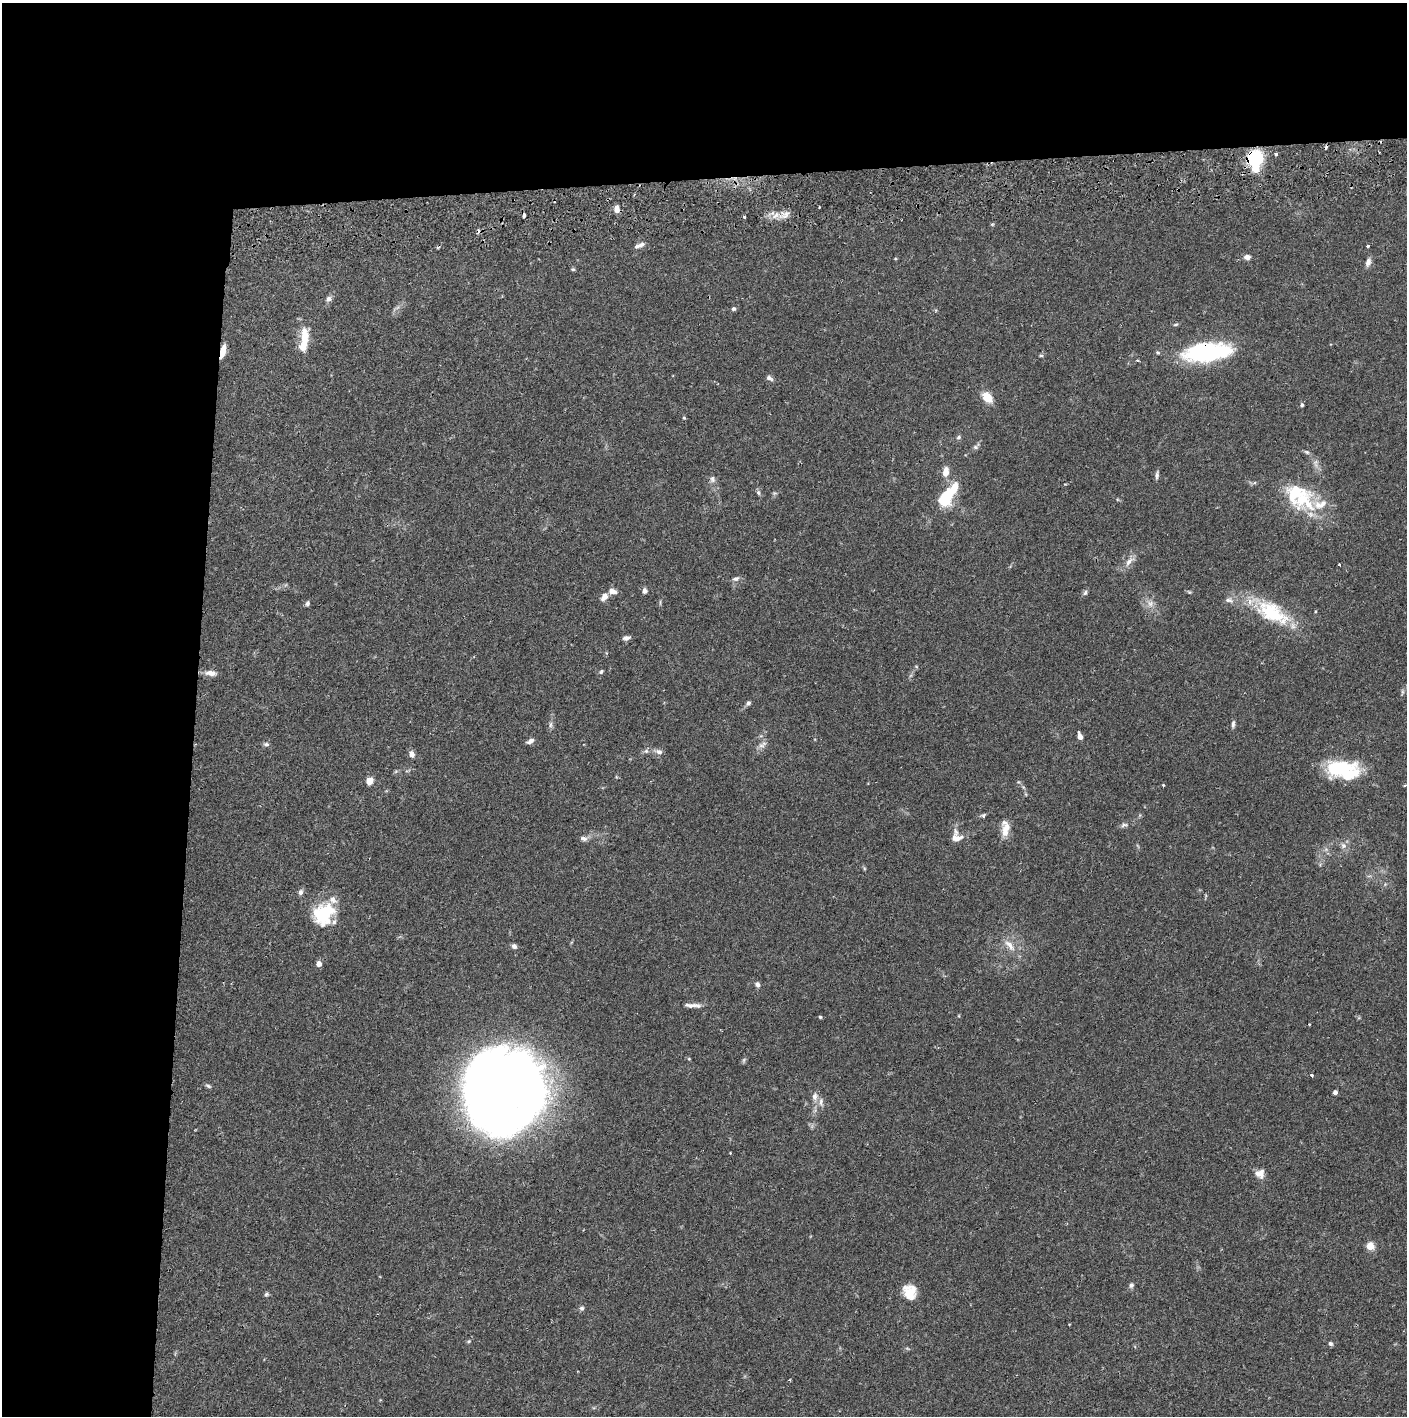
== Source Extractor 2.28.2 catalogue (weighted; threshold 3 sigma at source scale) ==
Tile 1 of 3 x 3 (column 1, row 1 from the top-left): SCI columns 5-1409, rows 2886-4299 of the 4227 x 4357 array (HDU 1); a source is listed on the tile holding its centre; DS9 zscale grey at full resolution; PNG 1409 x 1418 px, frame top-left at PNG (2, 3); no overlay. Shown black and unused: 24% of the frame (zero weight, under 2 of 3 exposures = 3% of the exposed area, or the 3 px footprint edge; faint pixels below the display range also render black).
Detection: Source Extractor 2.28.2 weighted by HDU 2 'WHT'; one run over the whole footprint, this tile lists its part. Background 0.0679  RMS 0.0049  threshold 0.0219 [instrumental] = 3 sigma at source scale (4.5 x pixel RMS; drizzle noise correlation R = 1.50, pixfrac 1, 0.05/0.05 arcsec/px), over >= 5 px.
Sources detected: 116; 6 inside a brighter object's white glare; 4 cosmic-ray / hot-pixel residue — not listed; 11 inside a brighter listed object's ellipse — not listed separately; the other 95 listed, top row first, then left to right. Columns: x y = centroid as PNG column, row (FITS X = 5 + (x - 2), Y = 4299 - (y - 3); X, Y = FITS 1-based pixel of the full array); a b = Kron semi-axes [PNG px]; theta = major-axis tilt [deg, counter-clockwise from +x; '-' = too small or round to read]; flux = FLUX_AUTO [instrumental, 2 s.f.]
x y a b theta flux
1276 154 3 3 - 2.1
1255 158 17 16 - 23
819 207 2 2 - 0.42
616 209 8 6 -88 2.5
524 215 4 3 - 3.6
785 215 17 9 21 4.2
744 216 3 3 - 0.88
992 224 5 3 - 0.48
641 245 10 5 31 1.6
1368 246 3 3 - 1.5
1247 257 7 6 - 2.1
1368 262 11 6 75 2.3
573 269 5 5 - 0.66
329 299 8 7 - 1.6
734 309 5 5 - 1.1
1175 324 7 3 2 0.64
304 336 26 10 89 9.3
223 351 16 5 78 5.2
1208 353 47 15 9 62
1041 355 6 4 0 0.61
1137 360 4 3 - 0.65
769 378 9 5 -33 1.5
987 397 14 10 -47 6.6
1302 405 5 4 - 0.76
684 418 4 4 - 0.53
959 437 7 5 34 0.95
975 447 8 6 -16 1
1307 452 8 5 -27 1
946 472 11 7 81 4.2
1157 475 11 4 82 1.3
712 479 9 7 87 1.6
758 493 7 5 -86 0.96
774 493 6 4 -10 0.7
1295 493 41 31 -46 30
946 497 21 13 61 19
1129 562 14 7 53 3.2
1339 564 3 3 - 0.65
736 579 9 6 22 1.5
612 591 10 6 -12 3
644 591 6 5 - 1.7
1189 592 7 4 -44 0.63
1085 593 8 5 71 1.1
604 597 10 7 50 2.8
1229 600 12 7 -7 2.1
307 603 6 5 - 1.1
1150 604 10 8 33 2.6
1272 613 49 22 -30 32
626 638 9 5 13 1.8
601 672 7 4 50 0.73
211 673 15 7 -6 3.5
748 703 6 5 - 1.1
1233 724 10 4 84 1.2
550 725 9 4 89 1.2
1080 736 8 4 -72 2.5
530 741 9 5 36 1.8
266 744 8 5 -7 1.1
761 746 9 7 -15 2
646 751 6 6 - 1.1
659 752 10 7 -19 1.9
412 754 7 6 - 2.6
1338 768 37 18 9 27
369 781 7 6 - 4.8
1163 785 3 3 - 0.42
1405 785 3 2 - 0.81
983 815 5 5 - 0.93
1124 825 10 5 18 1.3
1007 827 17 10 -58 4.9
957 837 15 13 -71 5.1
584 838 10 6 -19 1.6
1343 846 8 8 - 2.1
300 892 7 6 - 1.6
323 914 28 21 49 22
1010 945 21 8 -51 5.1
514 946 6 5 - 1.7
319 964 4 4 - 4.1
757 984 6 6 - 1.5
693 1005 23 5 -2 3.3
820 1017 3 3 - 0.69
689 1059 5 3 - 0.44
744 1060 7 5 61 0.85
1312 1075 4 3 - 0.84
505 1080 90 61 70 440
208 1086 9 4 -25 0.93
1335 1092 4 4 - 2.1
815 1096 12 8 87 2.7
730 1153 2 2 - 0.38
1260 1173 11 11 - 3.5
1370 1246 5 5 - 15
1131 1285 7 6 - 1.2
910 1292 16 13 -69 9.1
266 1294 6 5 - 0.85
582 1308 6 6 - 1.2
469 1341 5 4 - 0.62
1330 1344 6 5 - 1
789 1380 4 2 - 0.4
Overlapping masked pixels (flux is a lower limit): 4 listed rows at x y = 1255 158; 524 215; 223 351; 1208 353